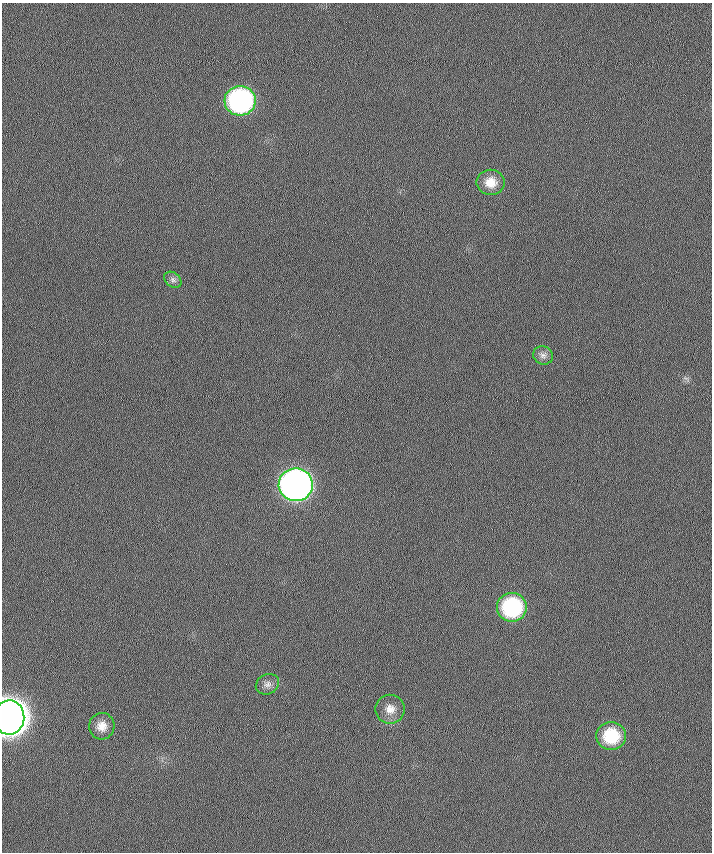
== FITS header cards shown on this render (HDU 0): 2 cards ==
NAXIS1  =                  710 /
NAXIS2  =                  850 /

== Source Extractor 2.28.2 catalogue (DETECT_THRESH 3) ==
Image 710 x 850 px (HDU 0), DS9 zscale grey, 1 PNG px = 1 image px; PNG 714 x 854 px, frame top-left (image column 1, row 850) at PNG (2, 3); each listed source drawn as its Kron ellipse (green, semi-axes under 4 px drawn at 4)
Background 0.376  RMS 5.8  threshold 17.4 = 3 sigma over >= 5 px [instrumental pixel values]
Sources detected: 11; all 11 listed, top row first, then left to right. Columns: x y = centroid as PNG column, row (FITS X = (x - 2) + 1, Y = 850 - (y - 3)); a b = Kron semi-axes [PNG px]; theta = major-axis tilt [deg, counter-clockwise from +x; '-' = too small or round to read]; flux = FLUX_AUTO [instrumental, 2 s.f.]
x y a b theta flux
240 101 15 15 - 91000
491 182 14 12 -1 6000
173 280 9 7 -38 1300
543 355 10 9 - 1700
296 485 17 16 - 290000
512 607 15 14 - 45000
267 684 12 10 25 2400
390 709 14 14 - 4800
9 717 17 15 88 820000
102 726 13 13 - 4800
611 736 15 14 - 20000
At the frame edge (FLAGS 8, measured only in part): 1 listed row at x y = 9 717